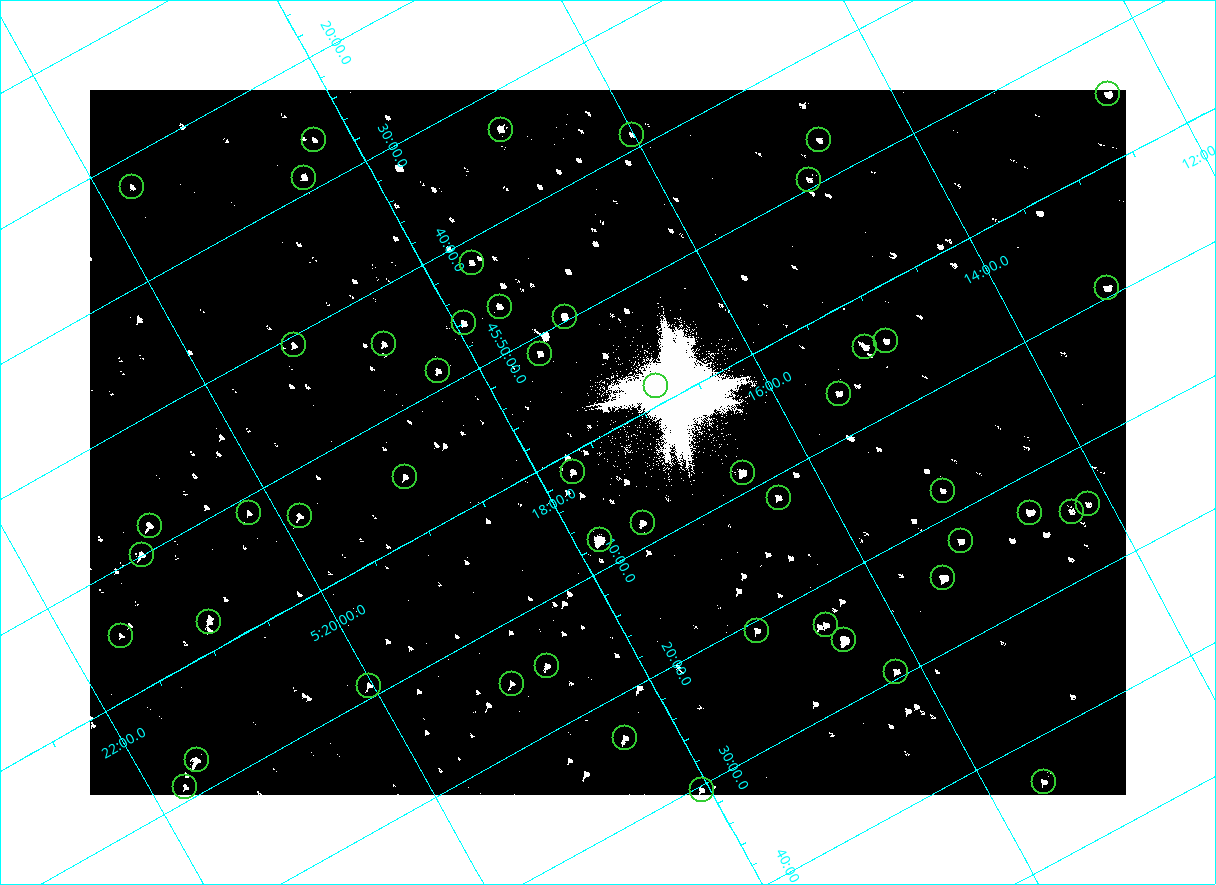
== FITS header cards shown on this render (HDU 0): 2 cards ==
NAXIS1  =                 2072
NAXIS2  =                 1410

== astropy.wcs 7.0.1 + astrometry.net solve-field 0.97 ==
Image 2072 x 1410 px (HDU 0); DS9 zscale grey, zoomed out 1/2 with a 90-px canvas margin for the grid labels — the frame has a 2x2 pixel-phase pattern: the four 2x2 pixel phases sit at different levels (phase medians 80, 80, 80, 144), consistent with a one-shot-colour (mosaic) sensor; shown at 1/2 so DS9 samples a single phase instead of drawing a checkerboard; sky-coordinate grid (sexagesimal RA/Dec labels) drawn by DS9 from the SOLVED WCS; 51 Tycho-2 reference stars matched to detected sources circled (green)
Header WCS: none
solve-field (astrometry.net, Tycho-2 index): SOLVED blind (the file carries no WCS)
Solved WCS: RA---TAN-SIP/DEC--TAN-SIP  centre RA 05:17:22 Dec +46:01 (79.34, +46.01 deg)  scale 2.54 arcsec/px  FOV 87.7' x 59.7'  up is -151 deg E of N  parity flipped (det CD > 0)
(file carries no celestial WCS; the grid is the blind solution)
Tycho-2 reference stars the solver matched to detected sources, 51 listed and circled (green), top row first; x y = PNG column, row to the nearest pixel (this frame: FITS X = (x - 90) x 2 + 1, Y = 1410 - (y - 90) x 2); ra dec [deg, ICRS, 3 dp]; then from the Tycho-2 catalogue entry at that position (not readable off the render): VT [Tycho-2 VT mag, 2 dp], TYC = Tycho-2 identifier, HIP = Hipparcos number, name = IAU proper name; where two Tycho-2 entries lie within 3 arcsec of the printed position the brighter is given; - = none
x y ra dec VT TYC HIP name
1108 94 78.114 +45.913 9.89 3345-1356-1 - -
500 130 79.231 +45.552 9.98 3358-927-1 - -
632 134 79.004 +45.647 11.41 3358-2181-1 - -
314 140 79.570 +45.438 11.18 3358-2771-1 - -
819 140 78.675 +45.779 11.07 3345-1858-1 - -
304 178 79.625 +45.478 9.93 3358-231-1 - -
809 180 78.730 +45.821 11.17 3345-560-1 - -
132 187 79.937 +45.373 10.74 3358-949-1 - -
472 262 79.411 +45.697 10.62 3358-1083-1 - -
1107 288 78.300 +46.154 9.71 3345-874-1 - -
500 306 79.404 +45.771 10.28 3358-1309-1 - -
564 316 79.298 +45.827 8.77 3358-3023-1 - -
464 323 79.483 +45.767 10.14 3358-481-1 - -
886 341 78.747 +46.074 10.28 3345-730-1 - -
384 344 79.645 +45.739 10.39 3358-323-1 - -
294 345 79.806 +45.679 11.23 3358-1039-1 - -
865 347 78.791 +46.067 9.53 3358-1478-1 - -
540 354 79.377 +45.856 9.99 3358-2785-1 - -
438 371 79.575 +45.809 10.46 3358-3067-1 - -
656 386 79.203 +45.975 10.21 3358-3142-1 - -
838 394 78.883 +46.107 10.16 3358-1042-1 - -
573 472 79.434 +46.025 9.87 3358-2812-1 - -
742 473 79.133 +46.141 8.10 3358-3148-1 - -
405 476 79.737 +45.917 10.42 3358-2222-1 - -
942 490 78.790 +46.297 10.91 3358-2798-1 - -
778 498 79.092 +46.196 10.35 3358-1074-1 - -
1088 504 78.541 +46.411 10.86 3345-1321-1 - -
1030 512 78.654 +46.383 8.84 3345-1869-1 - -
1072 512 78.578 +46.409 10.96 3345-1097-1 - -
248 513 80.050 +45.855 11.27 3358-2824-1 - -
300 516 79.963 +45.894 10.08 3358-2584-1 - -
642 522 79.360 +46.135 9.37 3358-2973-1 - -
150 526 80.238 +45.802 9.43 3358-655-1 - -
600 540 79.453 +46.128 7.41 3358-2414-1 - -
960 541 78.806 +46.372 10.28 3358-1208-1 - -
142 554 80.281 +45.832 9.52 3358-2963-1 - -
943 578 78.874 +46.406 8.07 3358-1254-1 - -
209 622 80.228 +45.962 10.38 3358-2502-1 - -
826 625 79.131 +46.386 9.87 3358-62-1 - -
757 630 79.260 +46.346 10.40 3358-902-1 - -
120 636 80.398 +45.917 10.91 3358-2348-1 - -
844 640 79.113 +46.416 6.95 3358-1284-1 - -
547 666 79.670 +46.248 10.61 3358-2504-1 - -
896 672 79.049 +46.490 10.10 3358-1590-1 - -
512 684 79.751 +46.245 10.97 3358-2202-1 - -
369 686 80.007 +46.150 10.36 3358-1438-1 - -
625 738 79.602 +46.390 9.90 3358-202-1 - -
196 760 80.388 +46.123 8.89 3358-1920-1 - -
1044 782 78.889 +46.726 10.59 3358-58-1 - -
185 787 80.435 +46.149 10.14 3358-1944-1 - -
702 790 79.516 +46.506 10.34 3358-900-1 - -